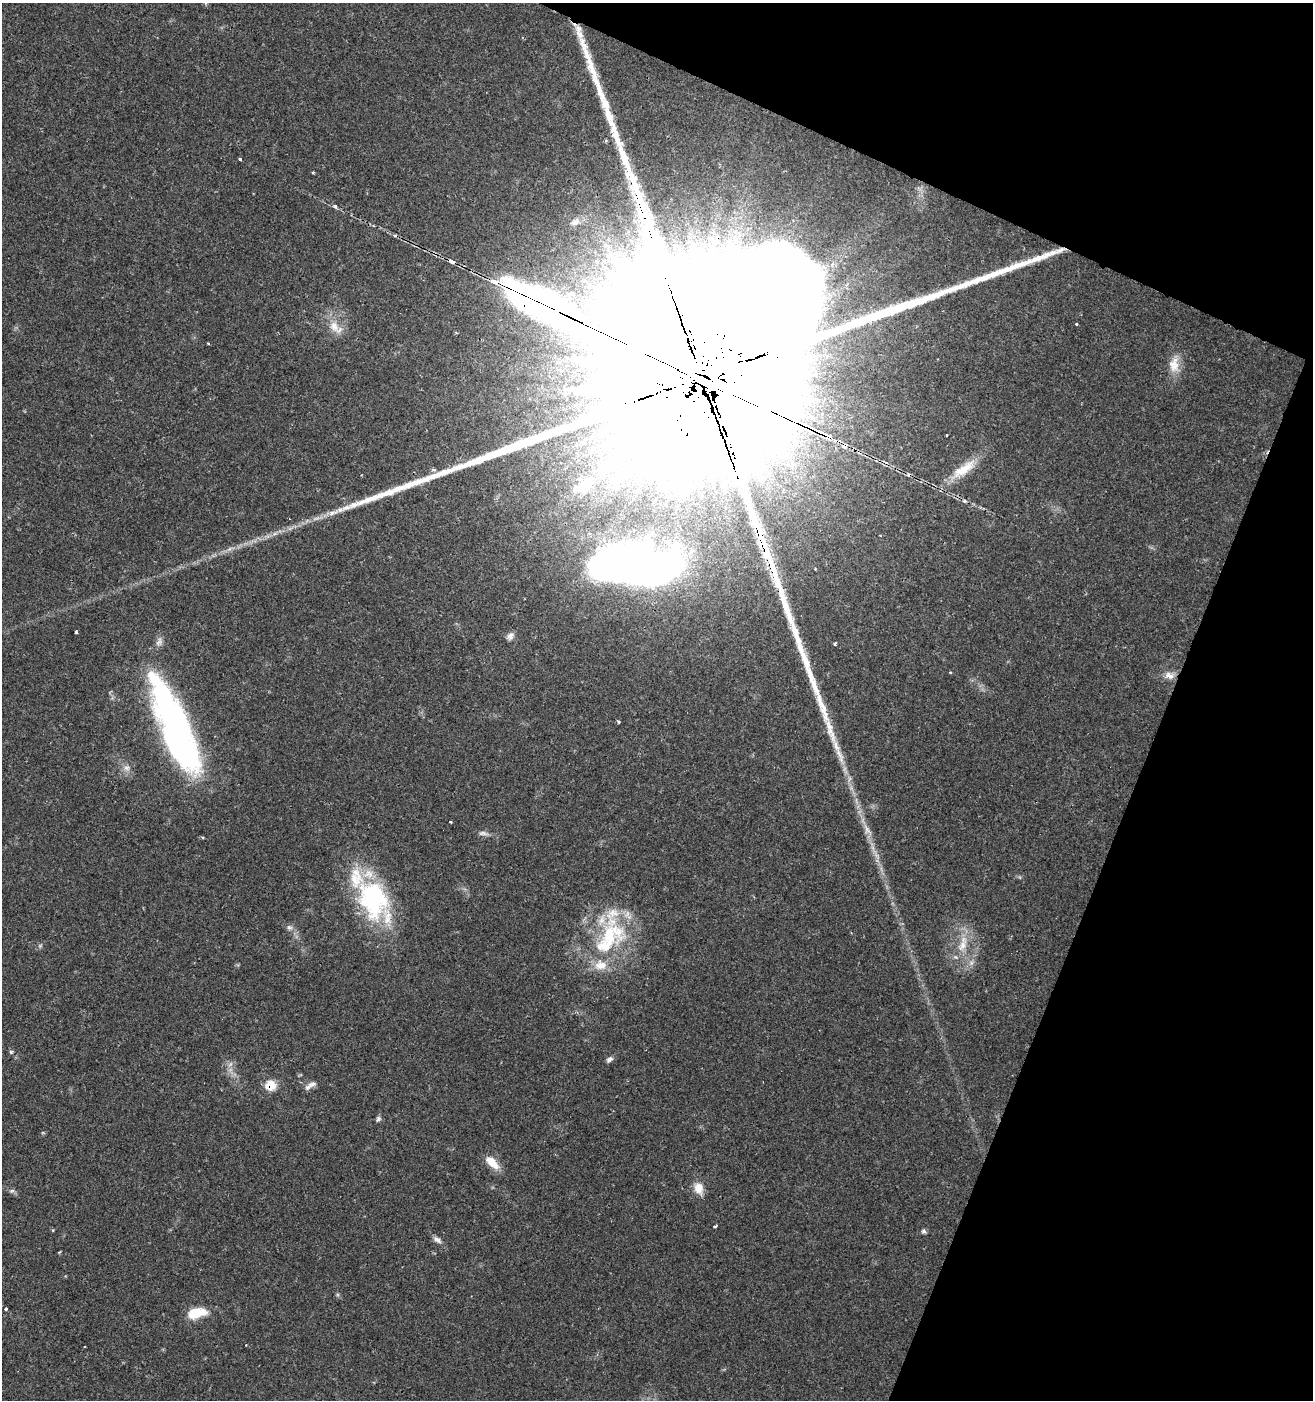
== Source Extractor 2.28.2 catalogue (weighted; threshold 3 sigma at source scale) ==
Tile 8 of 4 x 4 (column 4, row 2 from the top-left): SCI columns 4215-5525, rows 2802-4199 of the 5735 x 5611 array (HDU 1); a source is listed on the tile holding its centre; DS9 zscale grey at full resolution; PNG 1315 x 1402 px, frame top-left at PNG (2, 3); no overlay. Shown black and unused: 20% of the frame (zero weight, under 2 of 3 exposures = <1% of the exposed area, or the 3 px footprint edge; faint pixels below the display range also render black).
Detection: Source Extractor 2.28.2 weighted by HDU 2 'WHT'; one run over the whole footprint, this tile lists its part. Background 0.0352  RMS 0.0032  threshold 0.0142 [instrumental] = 3 sigma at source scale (4.5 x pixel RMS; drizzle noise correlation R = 1.50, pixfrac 1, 0.0396/0.0396 arcsec/px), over >= 5 px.
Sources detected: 57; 2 too faint to see at this stretch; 2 inside a brighter object's white glare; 5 cosmic-ray / hot-pixel residue — not listed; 3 inside a brighter listed object's ellipse — not listed separately; the other 45 listed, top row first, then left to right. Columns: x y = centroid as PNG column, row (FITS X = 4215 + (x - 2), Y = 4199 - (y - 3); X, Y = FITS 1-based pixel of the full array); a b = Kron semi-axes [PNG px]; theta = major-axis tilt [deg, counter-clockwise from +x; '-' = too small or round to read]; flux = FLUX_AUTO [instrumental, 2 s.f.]
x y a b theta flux
240 159 3 3 - 1.4
335 206 4 3 - 2.7
575 222 16 9 27 2.8
452 261 6 3 -26 730
494 281 6 3 -27 800
1076 324 3 3 - 0.38
334 326 18 13 -63 4.8
208 343 3 3 - 0.31
1174 365 23 14 89 5.2
700 376 190 54 -25 120000
964 469 39 12 35 8.1
434 470 7 5 -16 0.65
584 485 30 14 40 7.4
964 501 4 3 - 0.84
275 533 7 4 20 0.82
632 564 74 33 -5 240
76 632 3 3 - 0.42
510 636 10 8 56 1.3
159 642 14 8 67 1.7
835 644 4 3 - 0.4
1169 675 13 8 -24 2.5
618 721 5 3 - 0.39
176 731 101 30 -67 110
127 768 9 9 - 1.8
450 822 3 3 - 1.3
867 829 16 7 -72 2.5
373 899 52 37 -74 43
289 927 8 6 -33 1.1
609 938 62 35 58 34
963 944 28 11 73 6.9
11 1052 6 5 - 0.52
609 1059 9 6 41 1.1
312 1084 16 7 24 1.8
271 1085 8 7 - 8.1
378 1119 7 6 - 0.74
492 1163 19 9 -43 5
699 1188 16 11 -70 3.7
12 1191 8 5 19 0.66
715 1226 4 3 - 0.72
53 1230 4 3 - 0.32
923 1231 6 5 - 0.75
437 1240 12 6 -37 1.4
6 1309 3 3 - 1.1
196 1313 18 9 12 9.8
84 1347 3 2 - 0.43
Overlapping masked pixels (flux is a lower limit): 5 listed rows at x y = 452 261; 494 281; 700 376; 632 564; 271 1085